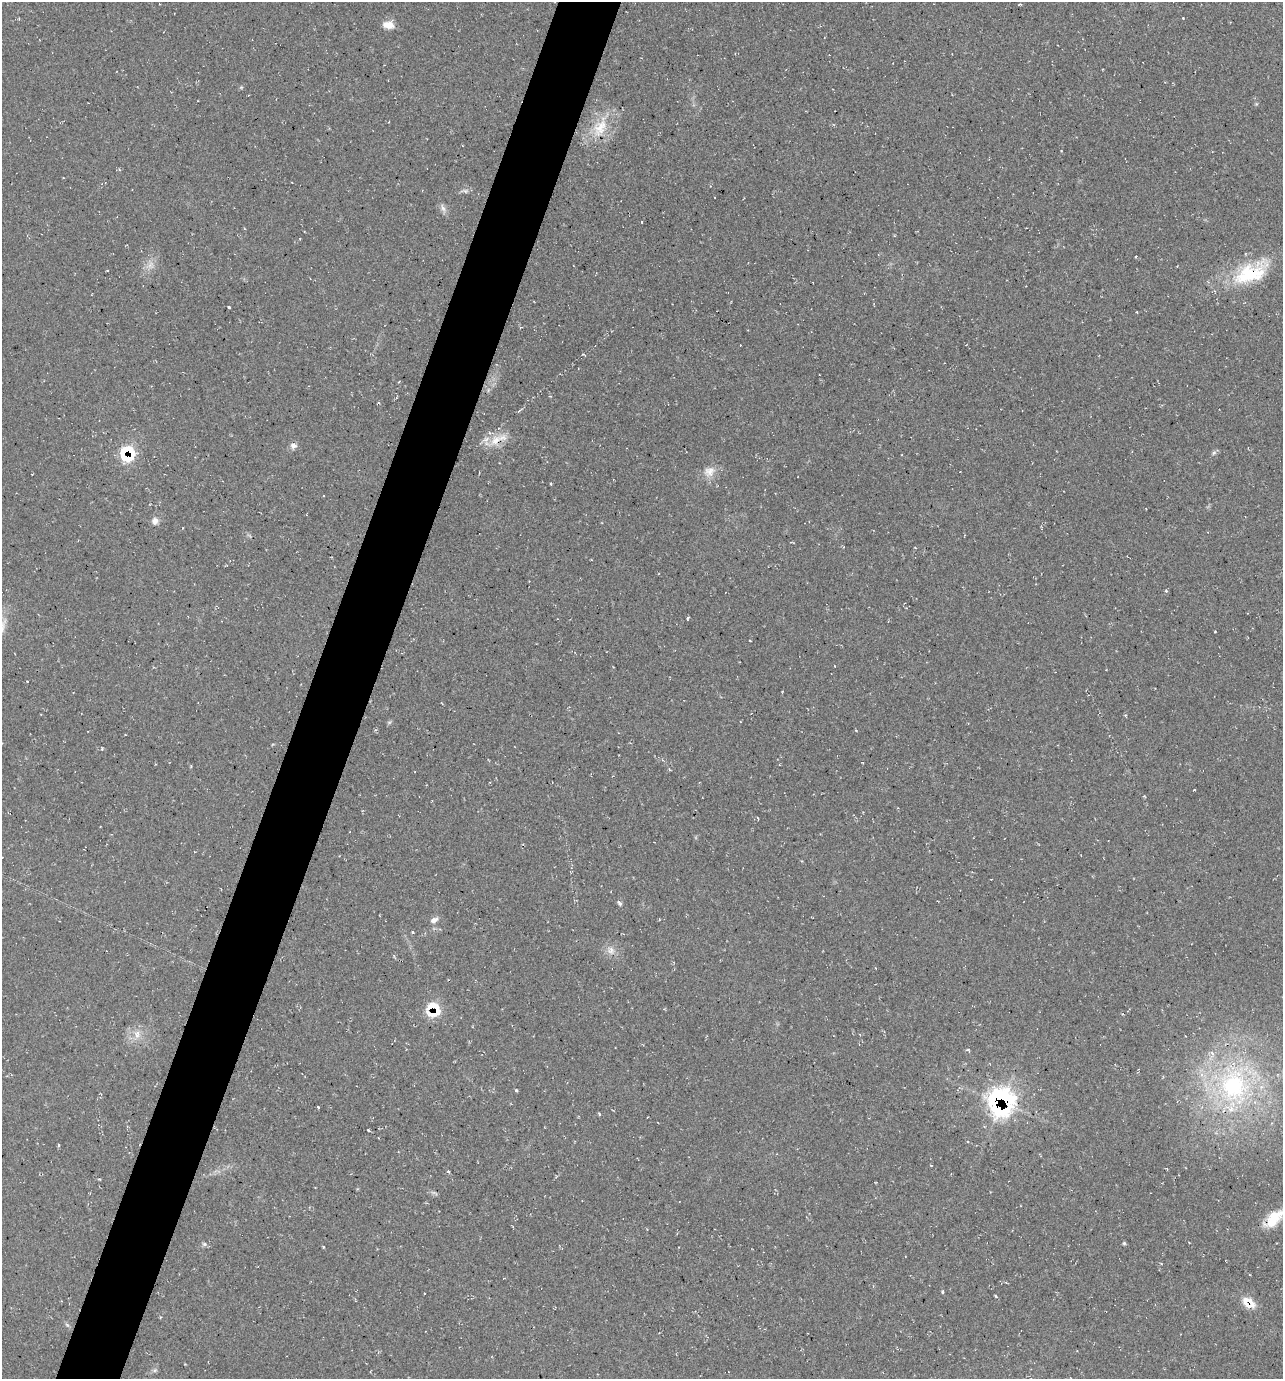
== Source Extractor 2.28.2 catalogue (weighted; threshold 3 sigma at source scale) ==
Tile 7 of 4 x 4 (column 3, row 2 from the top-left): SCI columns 2699-3979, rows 2759-4135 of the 5530 x 5520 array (HDU 1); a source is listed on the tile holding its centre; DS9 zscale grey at full resolution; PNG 1285 x 1381 px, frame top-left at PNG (2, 2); no overlay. Shown black and unused: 5% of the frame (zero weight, under 2 of 3 exposures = <1% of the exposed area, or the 3 px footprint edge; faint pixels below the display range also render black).
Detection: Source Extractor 2.28.2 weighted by HDU 2 'WHT'; one run over the whole footprint, this tile lists its part. Background 0.244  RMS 0.014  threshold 0.0622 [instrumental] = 3 sigma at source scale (4.5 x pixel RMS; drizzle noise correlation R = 1.50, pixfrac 1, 0.05/0.05 arcsec/px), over >= 5 px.
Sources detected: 58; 2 too faint to see at this stretch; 1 cosmic-ray / hot-pixel residue — not listed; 3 inside a brighter listed object's ellipse — not listed separately; the other 52 listed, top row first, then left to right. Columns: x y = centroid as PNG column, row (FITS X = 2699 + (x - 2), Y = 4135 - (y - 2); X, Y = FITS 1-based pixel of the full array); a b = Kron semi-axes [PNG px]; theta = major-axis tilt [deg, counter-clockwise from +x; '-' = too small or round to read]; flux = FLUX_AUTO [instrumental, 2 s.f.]
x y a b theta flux
1019 4 6 2 14 1.3
1183 18 3 3 - 1.3
388 25 14 8 -10 13
241 87 5 5 - 1.6
600 127 34 18 65 44
443 208 13 5 -69 5.7
641 222 3 2 - 0.95
1251 273 51 24 26 94
229 307 3 3 - 4
584 354 7 2 -31 1.2
550 396 4 2 - 1.1
521 410 9 2 36 1.7
495 440 21 12 45 23
293 445 9 5 -4 6.1
128 452 19 15 -27 47
1214 453 7 6 - 3.1
709 472 17 14 38 16
551 484 4 3 - 1.3
155 521 9 8 - 6.9
1166 591 4 4 - 2.2
688 618 5 3 - 1.6
750 641 3 2 - 1.3
389 722 7 4 1 2
375 730 5 3 - 1.7
191 766 4 3 - 1.3
1144 796 3 3 - 1.2
619 903 7 5 -47 3.1
434 920 10 7 27 6.6
413 932 3 3 - 2.2
611 951 13 11 79 11
433 1009 16 15 - 42
664 1009 4 3 - 1.1
137 1034 13 9 -88 12
968 1050 5 3 - 1.6
1234 1085 60 47 -85 290
516 1090 4 3 - 2.2
1001 1101 27 24 74 250
318 1107 3 2 - 1.4
599 1114 4 3 - 1.7
368 1130 3 2 - 2.4
59 1145 5 3 - 1.5
448 1172 4 3 - 1.8
99 1179 5 3 - 1.2
1274 1218 29 13 42 36
1124 1243 5 5 - 1.9
204 1244 7 6 - 3.1
323 1247 4 3 - 1.1
942 1292 3 3 - 2.4
996 1296 4 3 - 1.4
1249 1303 16 10 -33 25
67 1325 8 4 -36 2.5
155 1370 6 6 - 3
Overlapping masked pixels (flux is a lower limit): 5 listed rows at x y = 128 452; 433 1009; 1001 1101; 1274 1218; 1249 1303
Isophote crosses this tile's border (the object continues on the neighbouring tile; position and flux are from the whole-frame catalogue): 1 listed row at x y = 1274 1218
Unlisted compact peaks at least as high as the median listed source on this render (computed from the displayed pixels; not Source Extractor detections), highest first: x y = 102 748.